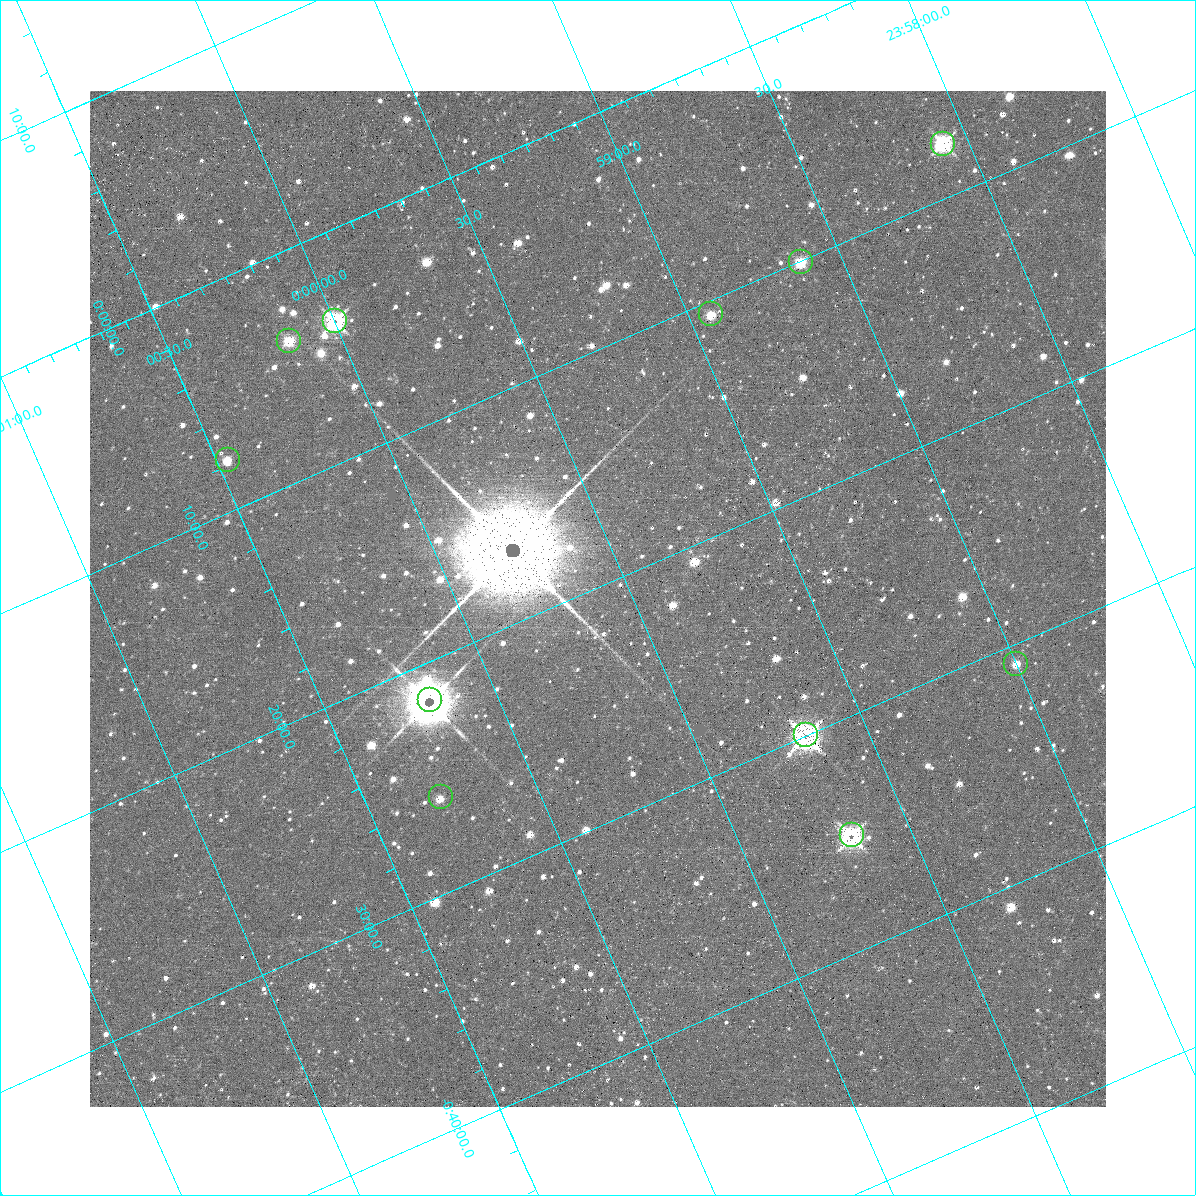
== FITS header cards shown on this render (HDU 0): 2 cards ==
NAXIS1  =                 1016 / length of data axis 1
NAXIS2  =                 1016 / length of data axis 2

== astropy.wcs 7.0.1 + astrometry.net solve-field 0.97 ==
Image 1016 x 1016 px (HDU 0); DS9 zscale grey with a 90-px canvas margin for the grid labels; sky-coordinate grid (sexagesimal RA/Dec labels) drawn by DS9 from the SOLVED WCS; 11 Tycho-2 reference stars matched to detected sources circled (green)
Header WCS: RA---SIN-SIP/DEC--SIN-SIP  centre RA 23:59:36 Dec -00:20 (359.90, -0.34 deg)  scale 2.76 arcsec/px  FOV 46.7' x 46.4'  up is -24 deg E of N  parity normal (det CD < 0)
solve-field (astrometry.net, Tycho-2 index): VERIFIED the header's WCS against the Tycho-2 star catalogue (verified at 3 index scales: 10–11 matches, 4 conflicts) and refined it, rather than solving blind
Solved WCS: RA---TAN-SIP/DEC--TAN-SIP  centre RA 23:59:36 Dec -00:20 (359.90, -0.34 deg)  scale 2.76 arcsec/px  FOV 46.7' x 46.5'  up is -24 deg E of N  parity normal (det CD < 0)
The solver's refit moves the header's centre by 5.4 arcsec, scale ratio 0.9999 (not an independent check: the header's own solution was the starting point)
Tycho-2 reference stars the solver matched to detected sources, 11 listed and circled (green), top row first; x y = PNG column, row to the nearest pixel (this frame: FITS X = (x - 90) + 1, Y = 1016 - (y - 91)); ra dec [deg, ICRS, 3 dp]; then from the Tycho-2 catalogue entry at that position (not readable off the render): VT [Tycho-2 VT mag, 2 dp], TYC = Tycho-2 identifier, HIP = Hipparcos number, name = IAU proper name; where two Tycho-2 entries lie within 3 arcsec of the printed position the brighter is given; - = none
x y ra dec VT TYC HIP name
943 144 359.519 -0.128 9.09 5253-655-1 118159 -
801 262 359.655 -0.168 11.56 5253-690-1 - -
711 314 359.733 -0.177 11.48 5253-661-1 - -
335 321 359.999 -0.065 10.61 5253-332-1 - -
289 341 0.037 -0.065 10.73 4663-125-1 - -
228 460 0.117 -0.130 12.18 4663-216-1 - -
1016 664 359.625 -0.514 11.67 5253-665-1 - -
430 700 0.048 -0.360 7.40 4663-160-1 14 -
806 735 359.795 -0.500 8.82 5253-12-1 - -
441 797 0.071 -0.431 12.48 4663-130-1 - -
852 835 359.793 -0.583 9.33 5253-99-1 - -